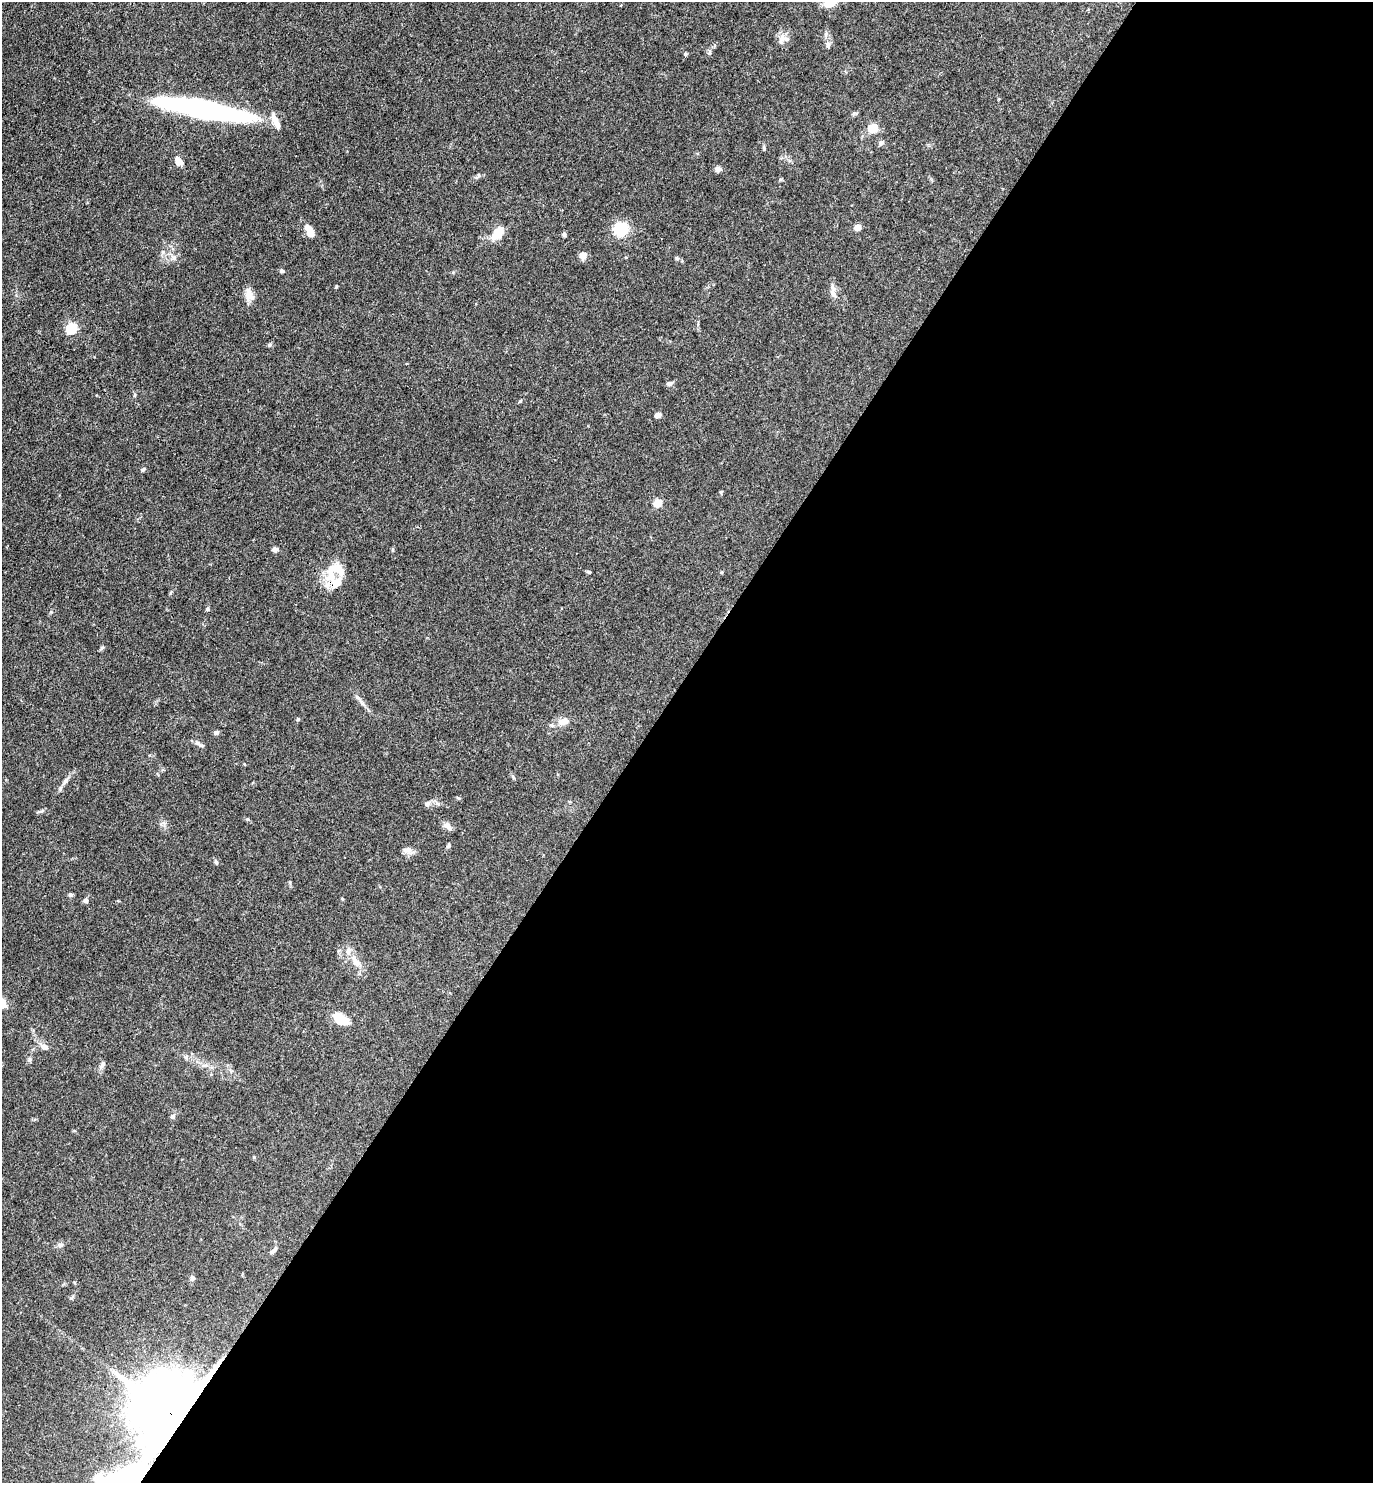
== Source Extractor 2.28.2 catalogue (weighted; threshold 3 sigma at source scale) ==
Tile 12 of 4 x 4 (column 4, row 3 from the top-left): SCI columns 4265-5635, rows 1481-2961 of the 5929 x 5923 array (HDU 1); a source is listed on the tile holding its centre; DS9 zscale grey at full resolution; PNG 1375 x 1485 px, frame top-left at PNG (2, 2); no overlay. Shown black and unused: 53% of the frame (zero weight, under 3 of 4 exposures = <1% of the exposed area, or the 3 px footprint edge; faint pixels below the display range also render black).
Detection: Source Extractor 2.28.2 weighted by HDU 2 'WHT'; one run over the whole footprint, this tile lists its part. Background 0.119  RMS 0.0043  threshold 0.0195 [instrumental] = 3 sigma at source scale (4.5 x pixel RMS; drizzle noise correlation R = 1.50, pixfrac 1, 0.05/0.05 arcsec/px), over >= 5 px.
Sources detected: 63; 1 inside a brighter object's white glare — not listed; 4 inside a brighter listed object's ellipse — not listed separately; the other 58 listed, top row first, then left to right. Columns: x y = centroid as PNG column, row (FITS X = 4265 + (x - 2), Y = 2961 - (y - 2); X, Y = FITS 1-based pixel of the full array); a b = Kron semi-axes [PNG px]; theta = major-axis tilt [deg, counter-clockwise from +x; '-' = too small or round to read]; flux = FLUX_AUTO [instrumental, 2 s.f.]
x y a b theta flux
829 3 14 8 16 5.2
782 38 16 8 67 2.9
828 45 9 6 -90 1.2
686 54 6 4 -90 0.5
203 109 93 15 -11 100
873 128 5 5 - 22
881 143 7 6 - 1.3
764 147 7 4 90 0.59
179 161 12 8 -54 2.5
718 169 8 7 - 1.5
858 227 5 4 - 6.7
621 229 13 13 - 13
310 232 13 6 -59 6.2
497 233 17 10 45 7.4
564 234 5 5 - 0.88
583 255 9 8 - 2.4
174 257 8 6 69 1.3
677 258 5 5 - 0.67
282 271 6 5 - 0.75
336 287 4 3 - 0.4
833 293 15 7 -66 2.3
249 295 15 10 -71 3.6
72 328 5 5 - 40
270 345 6 5 - 0.72
670 383 9 5 19 1.2
658 415 7 5 16 2
143 469 6 4 48 0.65
721 492 5 4 - 0.44
658 503 5 5 - 15
275 549 7 6 - 1.1
332 571 33 12 82 9.1
589 572 6 4 -8 0.61
207 609 5 4 - 0.68
102 648 7 4 37 0.62
358 698 10 5 -45 1.2
298 719 5 4 - 0.48
563 721 14 9 19 3.8
216 732 6 5 - 1.1
199 744 15 4 -34 1.3
513 777 7 4 -47 0.6
66 780 11 5 60 1.5
458 798 6 3 -19 0.46
427 804 8 6 39 1.3
447 826 12 8 -50 1.8
448 845 7 4 53 0.68
407 850 13 8 -6 2.2
216 862 7 4 -77 0.79
70 894 6 5 - 0.81
86 900 6 5 - 1
355 961 21 8 -64 4.7
341 1019 14 7 -32 12
45 1047 10 7 -22 1.9
30 1059 6 6 - 0.84
173 1116 6 6 - 1.1
60 1245 8 6 14 1.1
273 1250 12 5 39 1.2
192 1278 7 6 - 1.2
175 1418 22 19 -52 4400
Overlapping masked pixels (flux is a lower limit): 2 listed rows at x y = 332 571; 175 1418
Isophote crosses this tile's border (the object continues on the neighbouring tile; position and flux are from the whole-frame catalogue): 1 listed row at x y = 829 3
Unlisted compact peaks at least as high as the median listed source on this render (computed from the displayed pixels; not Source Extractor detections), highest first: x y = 247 819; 520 401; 135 395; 102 1065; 51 612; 71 1298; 709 53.